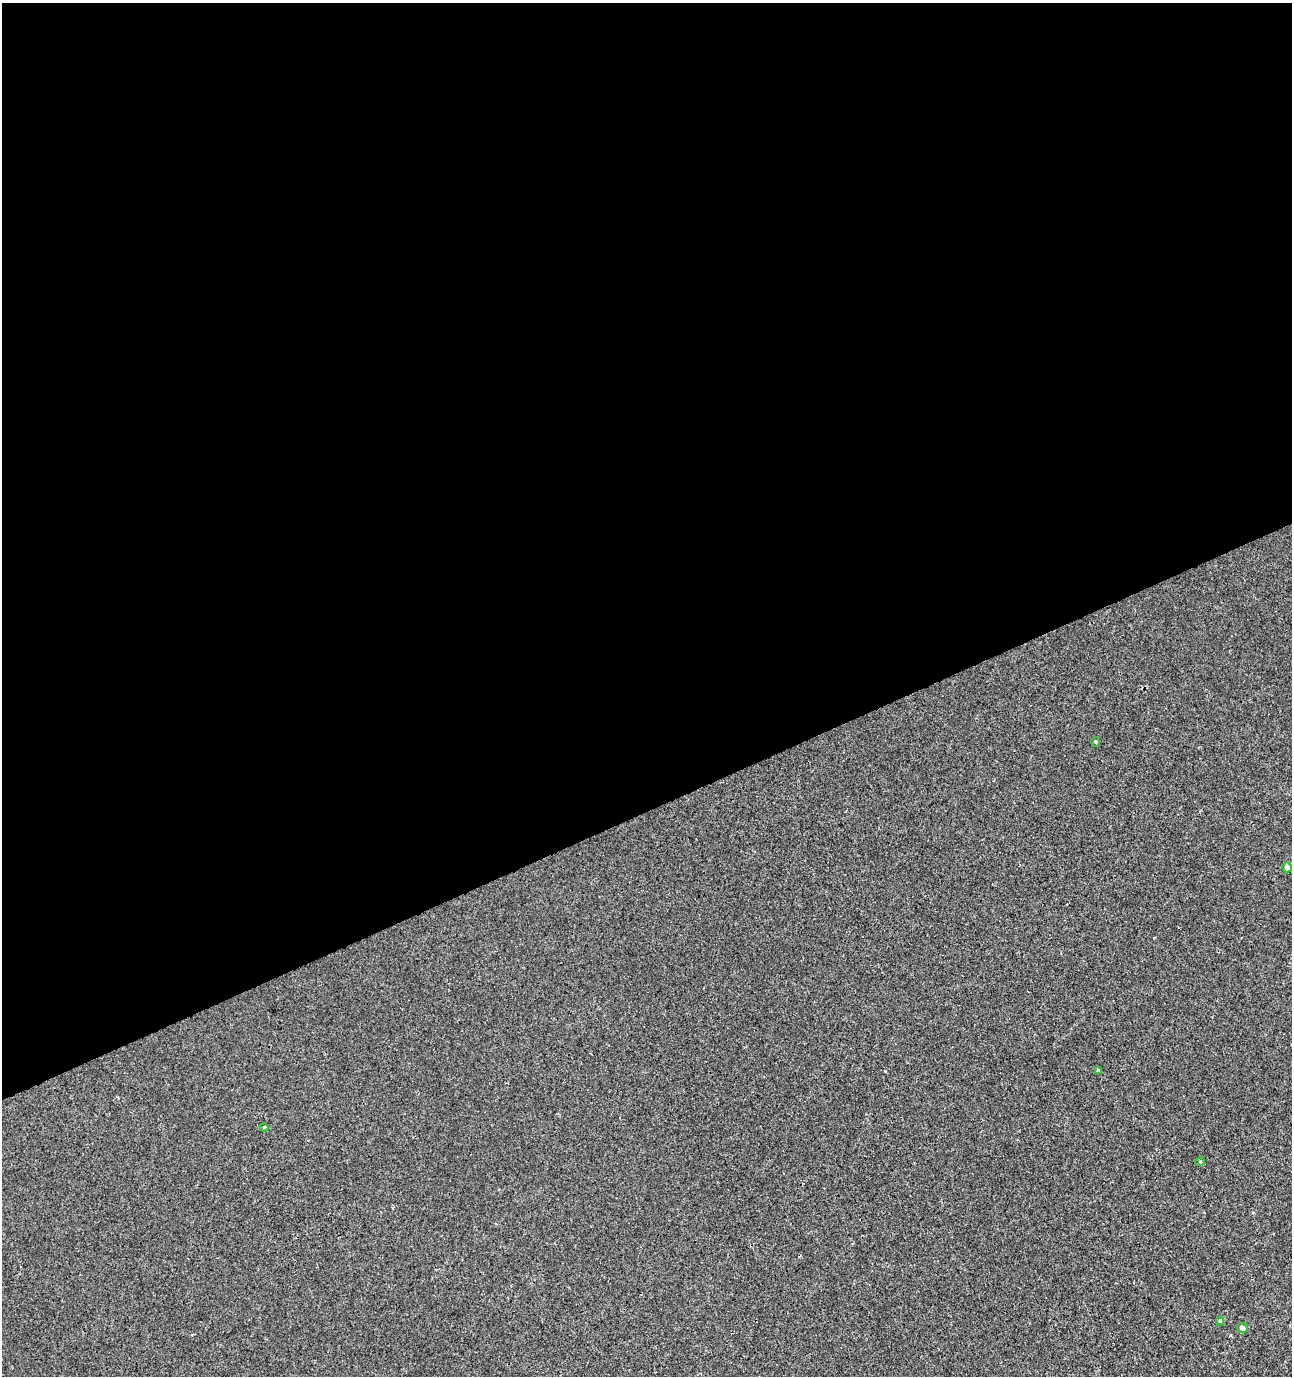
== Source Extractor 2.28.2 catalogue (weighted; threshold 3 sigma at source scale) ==
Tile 2 of 4 x 4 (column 2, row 1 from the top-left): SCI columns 1443-2732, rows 4170-5543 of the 5412 x 5593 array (HDU 1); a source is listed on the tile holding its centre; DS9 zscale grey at full resolution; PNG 1294 x 1378 px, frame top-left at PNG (2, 3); each listed source drawn as its Kron ellipse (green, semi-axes under 4 px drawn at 4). Shown black and unused: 59% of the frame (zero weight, under 3 of 4 exposures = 4% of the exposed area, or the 3 px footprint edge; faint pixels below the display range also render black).
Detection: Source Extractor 2.28.2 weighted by HDU 2 'WHT'; one run over the whole footprint, this tile lists its part. Background 0.00131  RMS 0.0027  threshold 0.0123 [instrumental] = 3 sigma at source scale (4.5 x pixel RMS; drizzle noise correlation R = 1.50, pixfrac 1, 0.0396/0.0396 arcsec/px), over >= 5 px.
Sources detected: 7; all 7 listed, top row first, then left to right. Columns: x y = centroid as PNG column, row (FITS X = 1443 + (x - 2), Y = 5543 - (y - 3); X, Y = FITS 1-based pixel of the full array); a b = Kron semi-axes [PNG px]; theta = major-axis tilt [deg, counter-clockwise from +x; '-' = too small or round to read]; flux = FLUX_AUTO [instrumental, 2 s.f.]
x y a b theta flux
1095 742 5 4 - 0.32
1287 867 5 5 - 1.3
1098 1071 4 4 - 0.57
264 1127 4 3 - 0.25
1200 1162 5 3 - 0.23
1220 1321 4 4 - 0.46
1242 1328 5 4 - 1.5